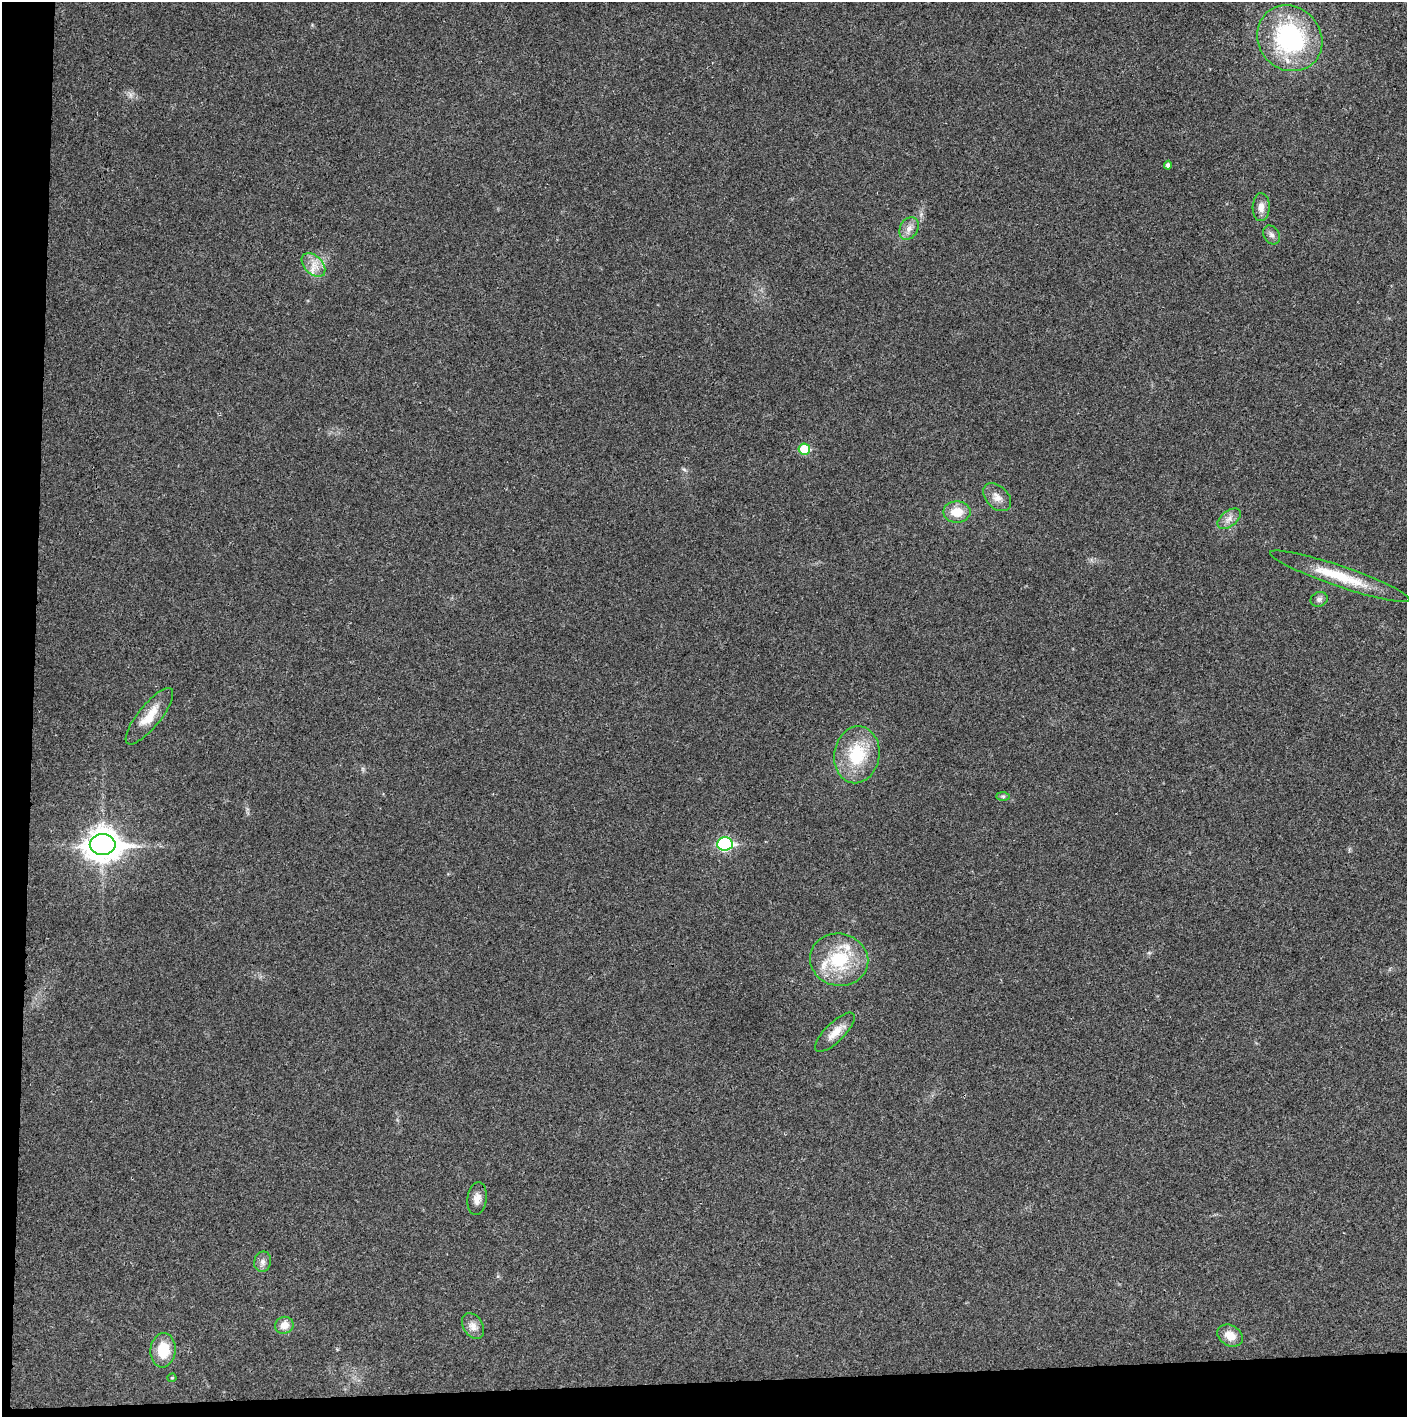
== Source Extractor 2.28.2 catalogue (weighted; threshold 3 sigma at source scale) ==
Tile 7 of 3 x 3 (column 1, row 3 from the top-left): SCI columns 4-1408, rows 2-1416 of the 4237 x 4245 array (HDU 1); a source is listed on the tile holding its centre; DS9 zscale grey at full resolution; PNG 1409 x 1419 px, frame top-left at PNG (2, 2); each listed source drawn as its Kron ellipse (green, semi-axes under 4 px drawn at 4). Shown black and unused: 5% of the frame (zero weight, under 3 of 4 exposures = <1% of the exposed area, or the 3 px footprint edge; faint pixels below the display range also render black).
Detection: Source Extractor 2.28.2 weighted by HDU 2 'WHT'; one run over the whole footprint, this tile lists its part. Background 0.0191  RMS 0.0053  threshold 0.0237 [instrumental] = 3 sigma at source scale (4.5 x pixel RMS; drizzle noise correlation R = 1.50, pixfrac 1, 0.05/0.05 arcsec/px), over >= 5 px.
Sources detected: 28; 2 inside a brighter listed object's ellipse — not listed separately; the other 26 listed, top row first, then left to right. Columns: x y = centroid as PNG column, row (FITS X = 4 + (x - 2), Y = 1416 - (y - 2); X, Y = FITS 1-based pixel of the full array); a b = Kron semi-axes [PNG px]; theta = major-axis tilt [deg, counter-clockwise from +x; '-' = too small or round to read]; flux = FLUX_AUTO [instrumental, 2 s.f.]
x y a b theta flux
1290 38 34 31 -48 69
1168 165 4 4 - 1.8
1261 207 14 8 88 3.9
909 228 12 9 58 3.5
1272 235 10 7 -57 2.1
313 265 14 9 -46 5.2
804 449 6 5 - 16
997 497 16 11 -44 4.5
957 512 13 10 0 9
1229 519 13 7 37 3.4
1340 576 73 10 -19 21
1319 599 9 7 21 1.7
149 716 35 11 51 12
857 755 29 22 81 26
1003 796 7 4 0 0.94
725 844 8 6 4 71
103 845 13 10 0 880
839 960 29 26 -13 29
835 1032 26 9 45 6.7
477 1199 16 9 83 4.2
263 1262 10 8 78 2.5
284 1325 9 8 - 5
473 1326 14 9 -57 3.8
1230 1336 13 10 -30 6.4
163 1350 17 12 85 15
172 1378 4 4 - 0.55